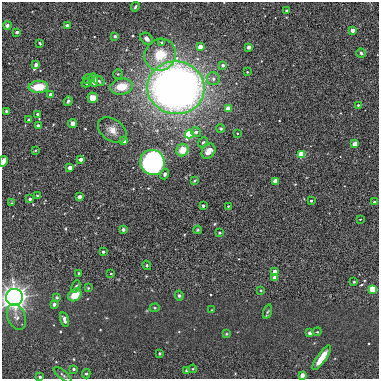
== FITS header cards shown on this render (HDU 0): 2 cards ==
NAXIS1  =                  377
NAXIS2  =                  377

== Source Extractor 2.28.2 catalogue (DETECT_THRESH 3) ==
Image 377 x 377 px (HDU 0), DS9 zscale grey, 1 PNG px = 1 image px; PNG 381 x 381 px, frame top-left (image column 1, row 377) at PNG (2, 2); each listed source drawn as its Kron ellipse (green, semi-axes under 4 px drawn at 4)
Background 9.97e-04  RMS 0.0095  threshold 0.0285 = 3 sigma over >= 5 px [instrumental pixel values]
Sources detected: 100; all 100 listed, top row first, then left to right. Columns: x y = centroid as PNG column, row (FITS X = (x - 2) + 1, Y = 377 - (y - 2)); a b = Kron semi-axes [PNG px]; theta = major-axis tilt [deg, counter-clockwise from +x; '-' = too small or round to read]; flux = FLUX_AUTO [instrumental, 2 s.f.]
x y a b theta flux
135 7 5 4 - 1.1
286 10 3 2 - 0.67
7 25 4 4 - 1.9
67 25 4 3 - 1.5
353 30 3 3 - 8.7
17 32 3 3 - 2.3
115 36 3 3 - 1.8
147 39 7 5 -42 2.3
162 42 4 4 - 1.3
40 43 3 3 - 0.58
200 47 3 3 - 8.1
249 47 3 3 - 4.5
361 53 4 4 - 0.95
160 55 16 15 - 16
36 65 4 3 - 2.3
223 65 3 3 - 2.4
247 72 3 2 - 0.41
118 74 5 4 - 0.74
88 79 5 4 - 1.3
213 79 6 6 - 2.2
94 80 7 4 -83 6.3
99 81 6 4 -43 1.2
86 83 5 4 - 1.2
38 87 10 6 5 13
122 87 11 8 8 12
176 88 29 26 -6 480
51 94 4 3 - 1.6
93 98 5 5 - 6.8
68 101 5 4 - 1.1
358 105 3 3 - 0.78
228 108 4 4 - 8.9
6 111 3 3 - 0.79
38 114 3 3 - 1.9
29 120 3 3 - 1.6
73 123 4 4 - 2.5
38 126 4 3 - 2.1
221 128 4 4 - 1.6
112 130 16 10 -37 5.7
196 132 5 4 - 1.9
237 133 3 3 - 0.43
189 134 4 4 - 91
124 141 4 3 - 7.3
203 142 5 3 - 0.82
355 144 4 3 - 14
35 150 3 2 - 0.58
182 150 6 5 - 9.4
208 151 8 6 54 6.5
301 154 4 4 - 37
81 159 3 3 - 4.4
3 161 5 3 - 3.6
153 162 13 12 - 110
70 167 3 3 - 4.7
165 174 5 4 - 1.6
194 181 3 2 - 0.58
275 181 4 3 - 11
38 196 4 3 - 0.93
79 197 4 3 - 5.4
30 199 3 3 - 1.9
311 201 3 3 - 1.3
374 202 3 3 - 1.4
11 203 4 3 - 0.64
203 206 3 3 - 1.6
228 206 3 3 - 0.62
360 219 2 2 - 0.41
123 230 3 3 - 1.5
198 230 4 3 - 0.77
219 233 3 3 - 0.98
103 252 3 3 - 1.4
147 265 5 3 - 0.67
274 271 3 3 - 3.9
78 273 4 2 - 0.49
111 274 2 2 - 0.57
275 278 3 3 - 10
354 282 3 3 - 0.62
76 286 6 4 67 1.1
88 288 4 4 - 0.61
373 289 4 4 - 52
261 290 2 2 - 0.49
75 295 7 5 43 11
179 296 5 4 - 1.3
14 297 8 8 - 430
57 297 4 4 - 0.9
54 304 3 3 - 3.1
155 308 5 4 - 0.86
212 310 2 2 - 0.49
267 312 7 3 71 0.82
16 317 13 8 -67 3.6
64 319 7 3 -75 2.3
317 332 5 3 - 0.48
310 333 4 3 - 1.6
226 334 4 4 - 0.7
160 353 4 3 - 0.68
322 358 14 4 55 8.4
74 369 3 3 - 0.78
193 369 4 3 - 0.64
187 371 3 3 - 3
86 374 4 4 - 1.1
63 375 11 3 -40 1.1
302 375 3 3 - 6.2
40 377 3 3 - 1.4
At the frame edge (FLAGS 8, measured only in part): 3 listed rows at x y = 3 161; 14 297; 40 377